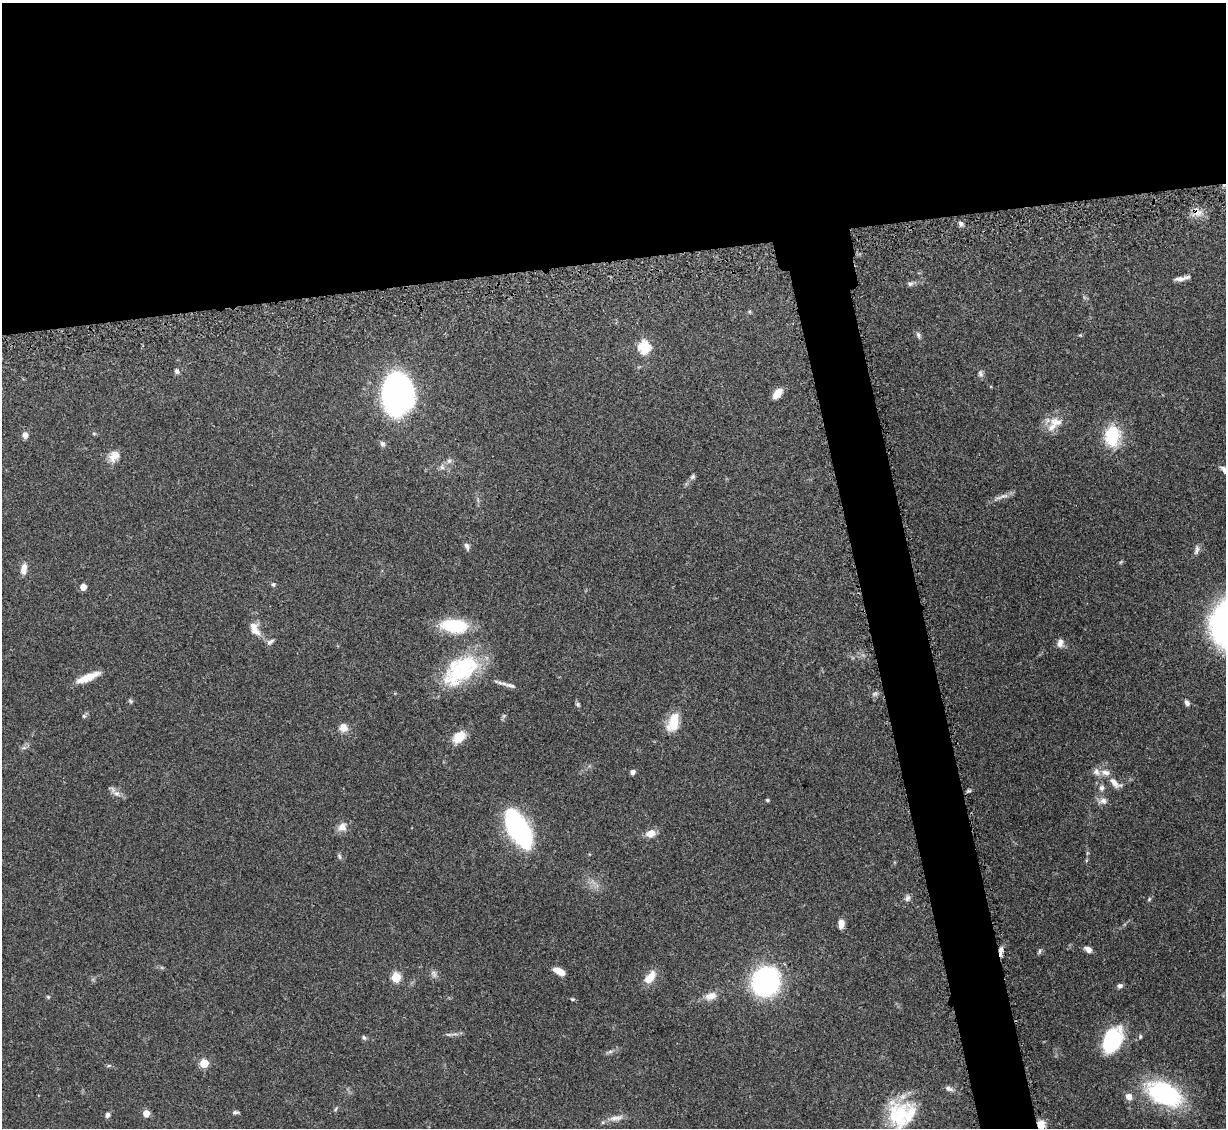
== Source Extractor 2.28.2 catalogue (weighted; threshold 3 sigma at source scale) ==
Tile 2 of 4 x 4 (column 2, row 1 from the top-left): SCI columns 1336-2559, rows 3587-4712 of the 5092 x 5004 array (HDU 1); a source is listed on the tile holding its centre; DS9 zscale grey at full resolution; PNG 1228 x 1130 px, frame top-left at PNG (2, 3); no overlay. Shown black and unused: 27% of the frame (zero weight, under 3 of 5 exposures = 4% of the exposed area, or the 3 px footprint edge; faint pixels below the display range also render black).
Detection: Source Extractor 2.28.2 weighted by HDU 2 'WHT'; one run over the whole footprint, this tile lists its part. Background 0.0707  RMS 0.0033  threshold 0.0149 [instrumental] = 3 sigma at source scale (4.5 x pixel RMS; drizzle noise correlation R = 1.50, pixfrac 1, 0.05/0.05 arcsec/px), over >= 5 px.
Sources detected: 91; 1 too faint to see at this stretch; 1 inside a brighter object's white glare — not listed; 3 inside a brighter listed object's ellipse — not listed separately; the other 86 listed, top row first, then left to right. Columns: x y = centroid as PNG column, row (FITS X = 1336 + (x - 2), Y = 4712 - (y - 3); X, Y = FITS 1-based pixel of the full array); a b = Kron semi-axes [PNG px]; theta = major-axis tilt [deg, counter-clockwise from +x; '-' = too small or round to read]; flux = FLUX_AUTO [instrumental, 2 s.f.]
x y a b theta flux
1197 212 12 9 -29 3
961 223 7 6 - 0.89
1180 279 15 6 6 1.9
910 283 8 6 15 0.95
918 335 10 5 -72 0.84
1080 335 4 4 - 0.34
644 347 6 6 - 36
177 371 7 6 - 0.88
980 374 10 6 -81 0.97
397 394 33 25 88 120
777 394 11 7 51 4.2
1057 422 24 11 -14 4.1
94 433 6 4 -1 0.42
25 435 8 7 - 1.7
1112 436 27 19 87 13
382 444 8 6 -65 0.95
114 456 16 11 45 3.3
449 461 7 6 - 0.97
442 467 8 7 - 1.2
1225 470 10 6 -47 2
692 477 7 6 - 0.74
1004 496 14 6 7 1.7
467 546 9 6 -71 1.1
1197 550 14 5 79 1.2
24 569 12 7 83 2.8
273 584 6 5 - 0.61
83 587 5 5 - 4.1
454 626 31 15 -5 16
254 629 21 9 -42 3.1
270 642 11 5 29 0.98
1060 643 11 8 84 2
461 670 47 26 37 30
88 677 27 7 22 6
511 685 22 6 -14 1.9
875 694 8 5 19 0.86
130 701 7 5 -23 0.53
1187 703 8 5 -62 1
578 704 6 5 - 0.6
84 716 6 6 - 0.6
673 722 24 13 72 7.1
343 728 11 10 - 2.7
459 737 16 11 42 5.7
633 772 6 5 - 1.1
1096 772 12 9 -50 2
1115 783 21 9 -37 3.4
1102 788 9 7 85 1.3
969 791 7 4 18 0.55
116 793 10 8 -20 1.9
767 800 5 4 - 0.43
1103 801 13 8 5 1.9
342 827 13 11 35 2.5
518 828 33 13 -62 91
651 833 11 8 12 3.2
339 856 8 5 -71 0.67
907 898 9 7 72 1
1149 899 5 4 - 0.45
841 924 9 6 88 2.5
1088 949 8 6 -27 1.9
1001 951 11 5 85 1.7
1039 951 8 4 64 0.61
559 971 12 6 -28 3.3
434 974 12 6 -61 1.2
396 977 5 5 - 16
650 977 18 9 52 4.6
766 981 16 14 61 120
1120 986 7 5 5 1
711 996 15 9 13 3.5
48 997 5 4 - 0.42
572 999 5 4 - 0.43
449 1034 8 4 -8 0.66
1140 1036 6 4 72 0.53
364 1037 7 5 -39 0.65
1112 1040 29 19 62 22
610 1052 7 4 1 0.72
204 1063 5 5 - 14
109 1065 6 4 19 0.45
949 1089 11 6 -18 1.3
1164 1094 37 21 -26 44
1129 1097 9 8 - 2.1
336 1109 6 4 70 0.44
235 1112 8 4 0 0.73
146 1113 5 5 - 4.8
901 1113 37 33 -1 20
108 1115 6 5 - 1.1
616 1118 22 7 10 2.8
1041 1124 9 8 - 3.6
Overlapping masked pixels (flux is a lower limit): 3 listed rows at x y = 1197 212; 1001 951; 1041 1124
Isophote crosses this tile's border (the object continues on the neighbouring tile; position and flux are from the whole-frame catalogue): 2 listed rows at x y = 1225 470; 901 1113